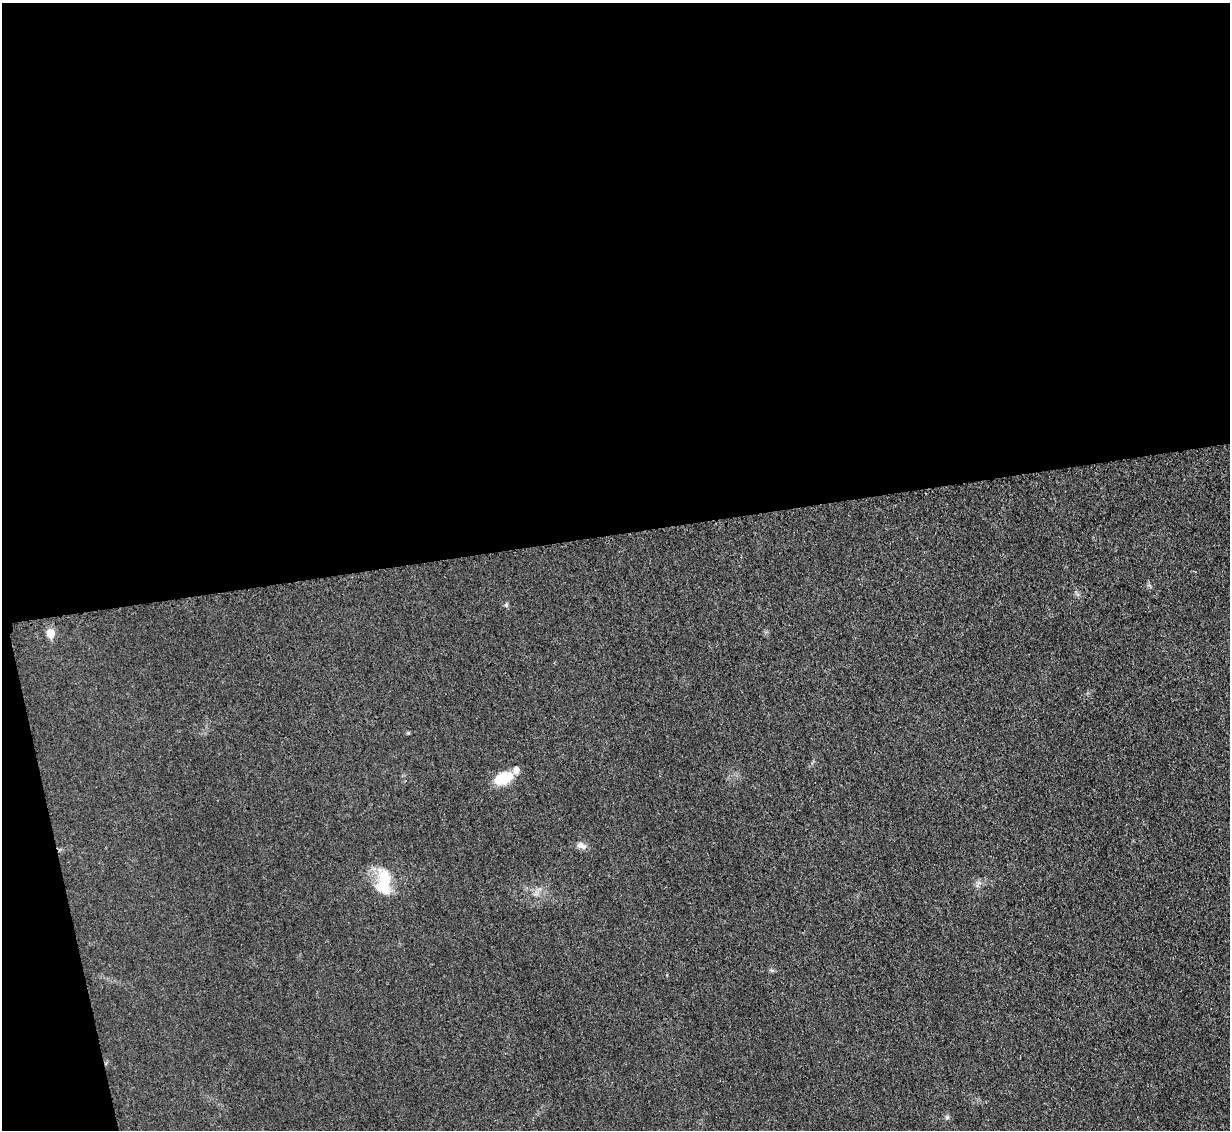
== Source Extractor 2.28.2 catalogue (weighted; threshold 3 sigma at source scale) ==
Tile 1 of 4 x 4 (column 1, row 1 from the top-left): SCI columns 17-1244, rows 3648-4775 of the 4954 x 4926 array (HDU 1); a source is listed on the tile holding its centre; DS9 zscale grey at full resolution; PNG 1232 x 1132 px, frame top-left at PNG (2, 3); no overlay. Shown black and unused: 49% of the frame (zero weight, under 3 of 4 exposures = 2% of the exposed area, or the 3 px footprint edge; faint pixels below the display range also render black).
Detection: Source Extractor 2.28.2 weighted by HDU 2 'WHT'; one run over the whole footprint, this tile lists its part. Background 0.021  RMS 0.0049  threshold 0.0221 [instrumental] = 3 sigma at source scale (4.5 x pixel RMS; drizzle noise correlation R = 1.50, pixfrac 1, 0.05/0.05 arcsec/px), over >= 5 px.
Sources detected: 8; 1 inside a brighter listed object's ellipse — not listed separately; the other 7 listed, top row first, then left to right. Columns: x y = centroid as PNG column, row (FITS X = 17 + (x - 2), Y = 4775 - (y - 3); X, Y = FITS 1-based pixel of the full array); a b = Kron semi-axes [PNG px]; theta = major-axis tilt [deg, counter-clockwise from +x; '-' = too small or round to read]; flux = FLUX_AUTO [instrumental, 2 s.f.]
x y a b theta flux
506 605 5 5 - 0.75
50 633 6 5 - 11
408 733 4 4 - 0.53
504 778 21 12 20 12
581 846 13 7 -22 2.6
383 882 33 17 84 16
947 1117 6 5 - 0.88